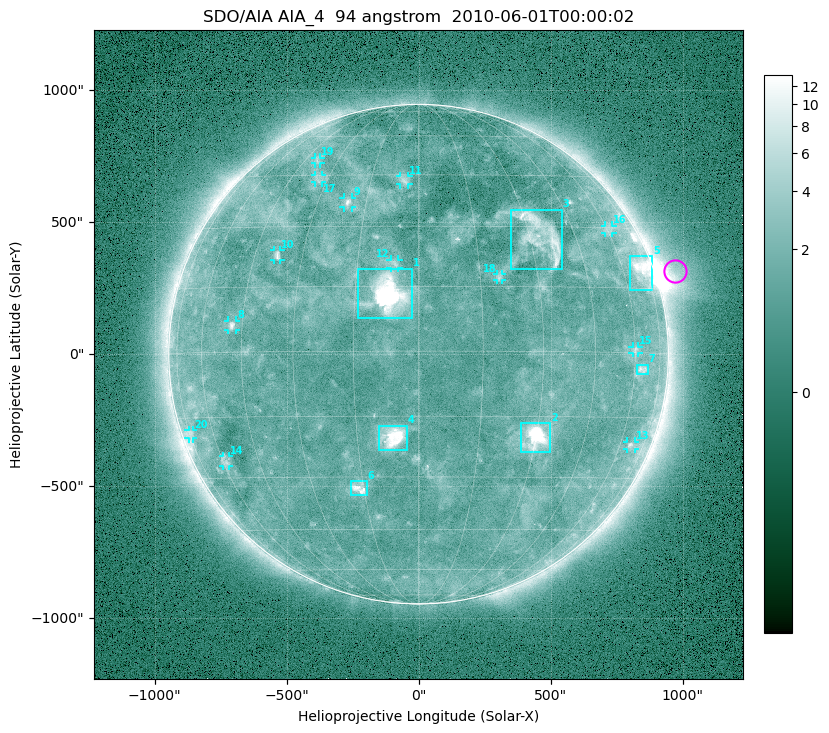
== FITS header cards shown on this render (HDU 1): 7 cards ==
TELESCOP= 'SDO/AIA'
INSTRUME= 'AIA_4'
WAVELNTH=                   94
WAVEUNIT= 'angstrom'
DATE-OBS= '2010-06-01T00:00:02.12'
CTYPE1  = 'HPLN-TAN'
CTYPE2  = 'HPLT-TAN'

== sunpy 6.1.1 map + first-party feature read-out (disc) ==
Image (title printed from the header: SDO/AIA AIA_4  94 angstrom  2010-06-01T00:00:02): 1024 x 1024 px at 2.4 arcsec/px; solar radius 946 arcsec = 394 px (full disc in frame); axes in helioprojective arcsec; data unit not stated in the header (colour bar unlabelled)
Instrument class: DISC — disc imager (sunpy class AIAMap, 94 A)
Bright regions (active regions / flare kernels): reference = the median radial profile (limb darkening/brightening removed); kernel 9 px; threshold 5 sigma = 2.6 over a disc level ~1.39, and >= 1.15x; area >= 12 px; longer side >= 9 px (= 22 arcsec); searched inside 0.97 R_sun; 23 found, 20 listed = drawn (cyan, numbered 1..; 13 of them under ~33 arcsec drawn as corner ticks so the feature stays visible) (cap 20 boxes per figure: the strongest are kept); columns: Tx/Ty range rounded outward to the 5 arcsec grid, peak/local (2 s.f.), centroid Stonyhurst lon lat
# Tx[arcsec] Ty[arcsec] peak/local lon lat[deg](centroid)
1 -230..-25 135..325 28 -7 +13
2 385..500 -375..-260 24 +30 -20
3 350..545 320..550 6.2 +34 +28
4 -150..-40 -365..-270 16 -6 -20
5 800..885 240..375 5.5 +70 +19
6 -260..-195 -535..-480 7.8 -16 -33
7 825..870 -80..-40 4.2 +64 -4
8 -725..-690 90..130 6.3 -48 +6
9 -285..-250 555..595 5.6 -20 +37
10 -550..-520 355..395 5.4 -38 +23
11 -70..-35 640..675 4.1 -4 +43
12 -105..-75 325..360 4.4 -6 +20
13 790..820 -360..-330 3.6 +66 -22
14 -740..-715 -425..-385 2.9 -59 -26
15 810..835 5..30 3.3 +60 +1
16 705..735 455..490 2.7 +61 +30
17 -390..-365 650..680 3.3 -34 +44
18 295..315 280..305 3.5 +20 +17
19 -390..-370 720..745 2.9 -39 +50
20 -870..-855 -320..-285 2.6 -74 -19
Off-limb structures (1.02-1.3 R_sun): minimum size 162 px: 5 found; the strongest spans PA ~280..305 deg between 1.02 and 1.26 R_sun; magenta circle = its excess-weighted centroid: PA ~290 deg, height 1.08 R_sun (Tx ~970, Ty ~315 arcsec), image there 3.4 x the reference